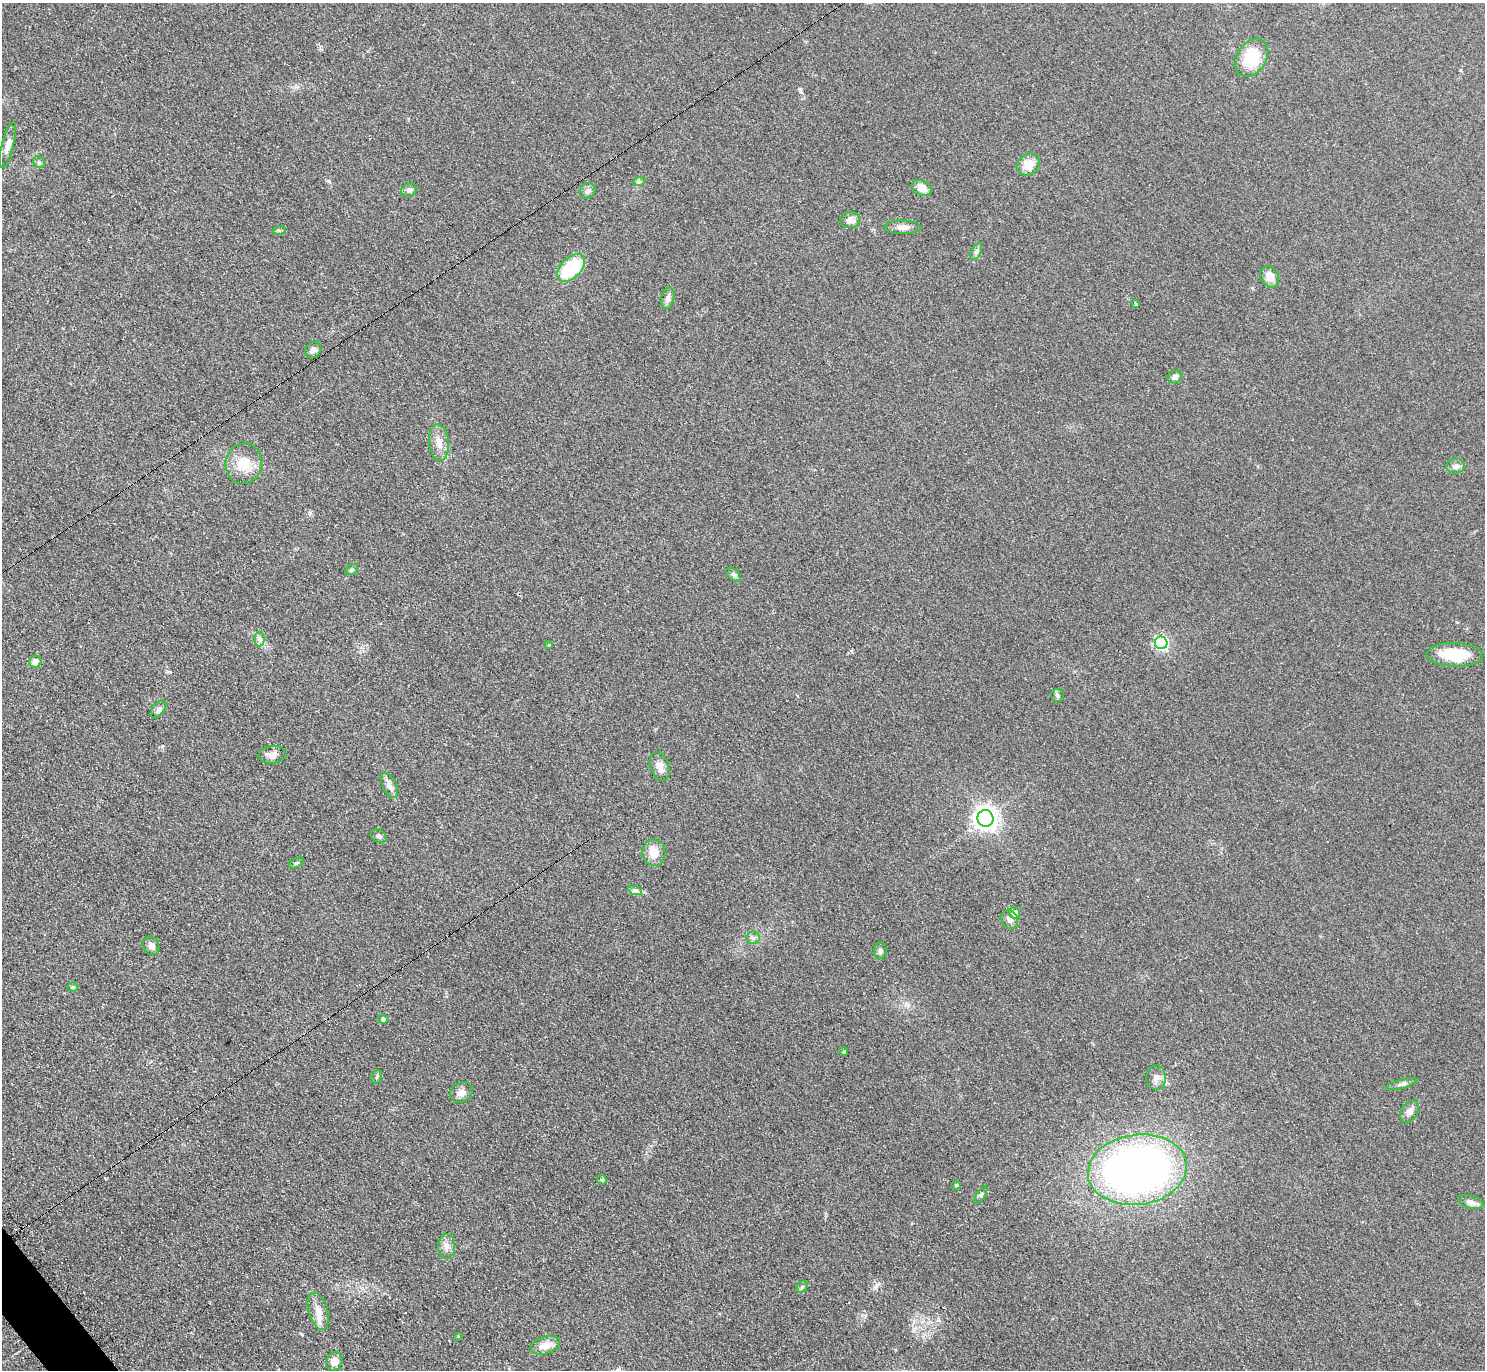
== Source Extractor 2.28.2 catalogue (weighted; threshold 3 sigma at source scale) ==
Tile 7 of 4 x 4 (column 3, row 2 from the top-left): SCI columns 2971-4453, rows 2896-4263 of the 5950 x 5938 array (HDU 1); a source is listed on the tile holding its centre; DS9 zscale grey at full resolution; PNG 1487 x 1372 px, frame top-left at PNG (2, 3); each listed source drawn as its Kron ellipse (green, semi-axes under 4 px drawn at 4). Shown black and unused: <1% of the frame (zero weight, under 2 of 3 exposures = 2% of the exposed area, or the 3 px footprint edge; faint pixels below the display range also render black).
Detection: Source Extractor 2.28.2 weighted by HDU 2 'WHT'; one run over the whole footprint, this tile lists its part. Background 0.0961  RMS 0.012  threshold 0.0518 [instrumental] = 3 sigma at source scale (4.5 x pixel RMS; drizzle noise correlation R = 1.50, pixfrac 1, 0.05/0.05 arcsec/px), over >= 5 px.
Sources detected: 66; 3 cosmic-ray / hot-pixel residue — neither listed nor drawn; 1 inside a brighter listed object's ellipse — not listed separately; the other 62 listed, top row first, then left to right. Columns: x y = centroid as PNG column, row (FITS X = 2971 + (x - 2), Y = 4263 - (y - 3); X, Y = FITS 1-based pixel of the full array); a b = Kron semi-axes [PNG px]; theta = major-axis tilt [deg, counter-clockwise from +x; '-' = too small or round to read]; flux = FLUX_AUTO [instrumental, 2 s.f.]
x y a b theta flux
1252 58 20 14 58 45
8 145 23 6 76 8.4
39 162 6 5 - 2.1
1028 164 12 10 48 16
639 182 6 4 19 1.8
922 188 10 7 -27 9.7
409 190 8 6 26 3.3
588 191 8 7 - 3.9
850 220 10 8 7 6.5
902 227 18 7 -1 7
279 230 7 4 18 1.7
976 252 9 5 63 2.8
571 268 17 10 44 64
1270 277 11 8 -59 11
668 298 11 6 78 4.6
1136 304 3 3 - 14
313 350 9 7 45 5.5
1175 377 7 6 - 4.9
439 443 18 10 -84 11
244 464 20 18 85 24
1456 466 9 7 5 5.5
352 570 7 5 29 2
734 575 8 5 -41 2.7
260 639 7 5 89 3.2
1161 643 6 6 - 190
549 645 3 3 - 4.9
1455 655 28 12 -2 36
35 662 6 6 - 11
1058 695 6 6 - 2.5
158 709 10 6 53 3.5
272 755 14 9 6 7.4
660 766 15 9 -70 8.1
389 785 14 6 -64 6.1
985 818 8 8 - 800
379 836 8 6 -28 3.1
654 852 13 11 -84 15
296 863 8 4 27 1.9
635 890 7 4 -18 2.5
1015 913 6 5 - 7.2
1010 919 10 8 -62 5.9
753 938 6 6 - 3
151 946 10 7 -63 5.3
880 951 8 6 86 3.8
73 987 5 5 - 1.5
383 1019 4 4 - 3
844 1051 4 3 - 1.7
377 1077 7 5 70 1.8
1156 1078 12 10 -86 6.7
1402 1084 16 4 15 3.9
461 1093 12 9 31 7.5
1409 1111 12 8 57 5.7
1137 1170 50 35 8 640
602 1180 5 4 - 1.6
956 1185 4 4 - 1.7
981 1195 9 3 57 2.3
1471 1202 13 6 -16 5.5
447 1246 12 8 -88 6.9
802 1287 6 5 - 1.9
318 1311 19 9 -73 12
458 1336 3 3 - 0.84
545 1345 15 8 16 13
334 1361 9 8 - 10
Unlisted compact peaks at least as high as the median listed source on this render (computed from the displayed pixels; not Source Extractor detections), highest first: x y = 329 181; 162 746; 800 91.